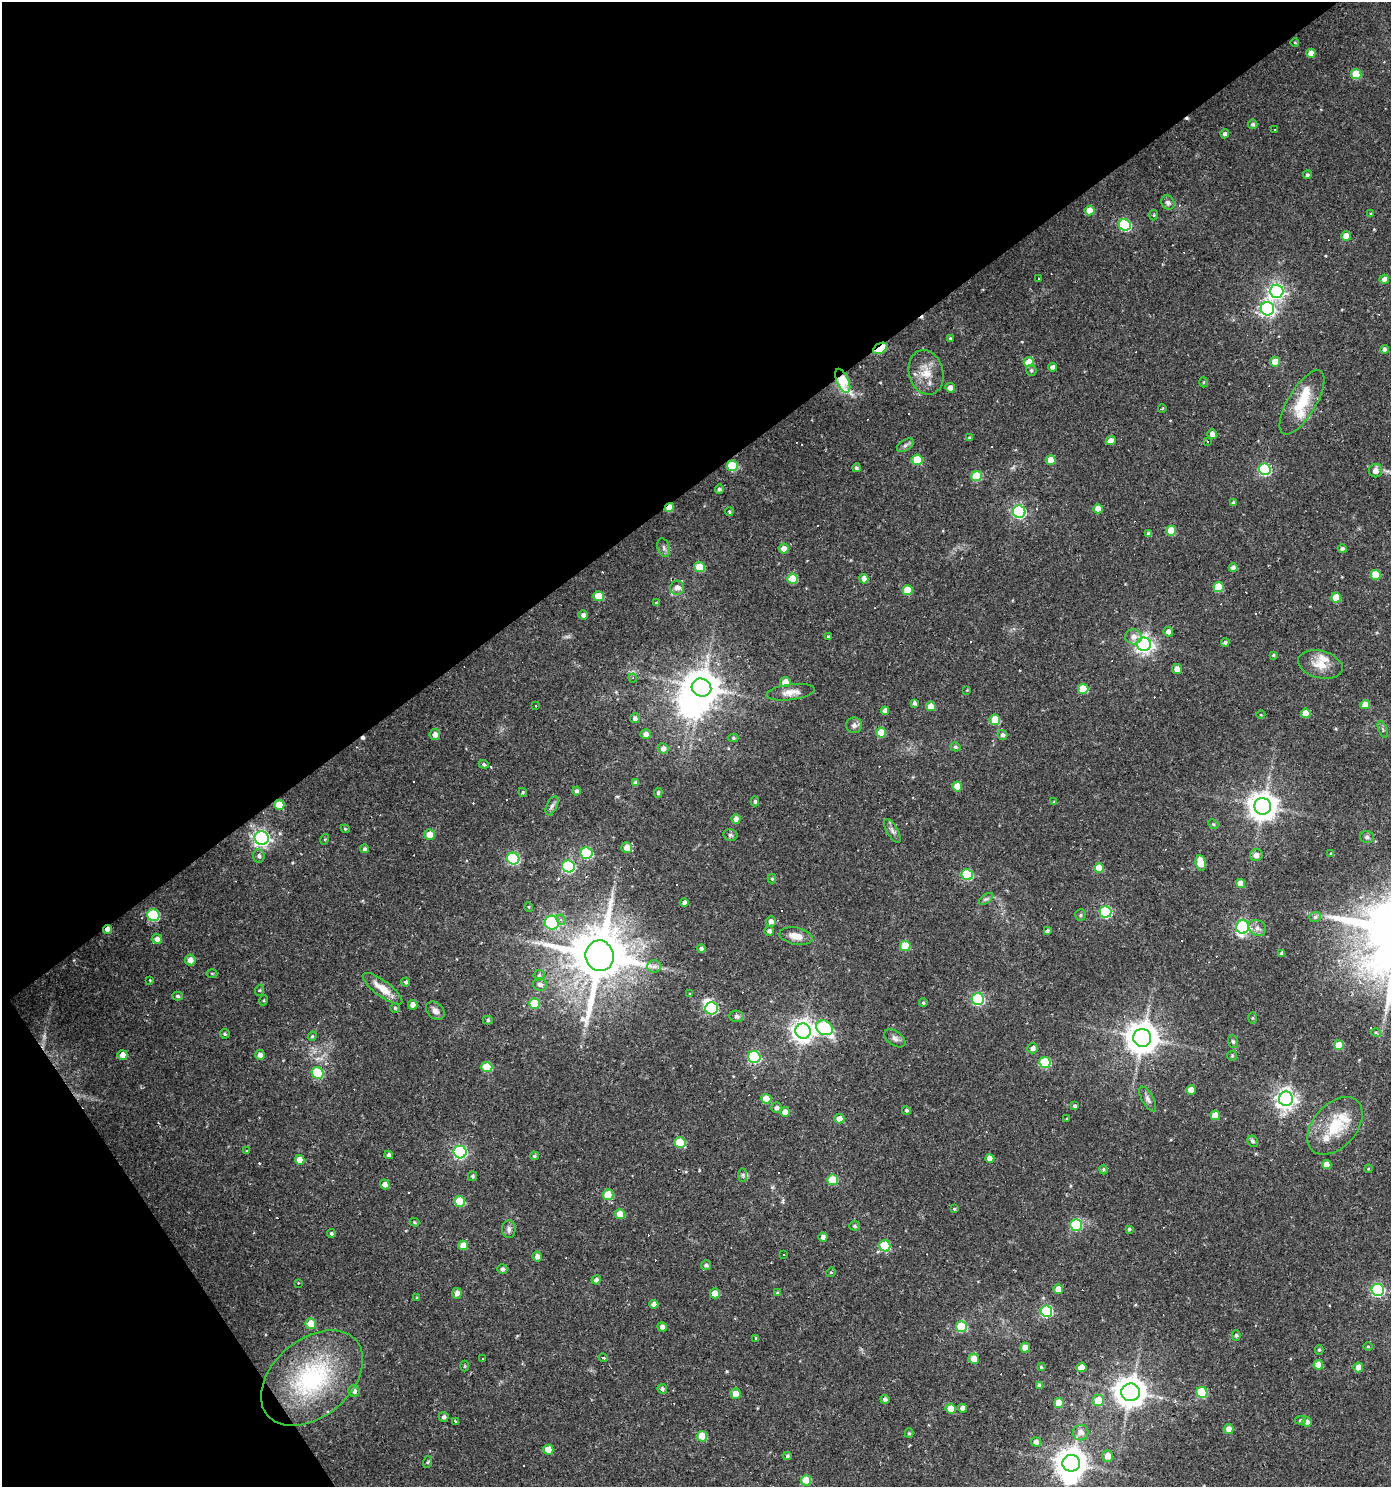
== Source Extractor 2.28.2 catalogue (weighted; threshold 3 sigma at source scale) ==
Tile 5 of 4 x 4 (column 1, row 2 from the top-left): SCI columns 124-1512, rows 2970-4454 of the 5866 x 5938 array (HDU 1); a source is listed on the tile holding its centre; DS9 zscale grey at full resolution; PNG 1393 x 1489 px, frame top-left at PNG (2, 2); each listed source drawn as its Kron ellipse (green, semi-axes under 4 px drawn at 4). Shown black and unused: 37% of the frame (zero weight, under 2 of 3 exposures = <1% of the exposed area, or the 3 px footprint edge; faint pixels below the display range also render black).
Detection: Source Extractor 2.28.2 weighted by HDU 2 'WHT'; one run over the whole footprint, this tile lists its part. Background 0.0261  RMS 0.0044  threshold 0.0196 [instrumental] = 3 sigma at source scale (4.5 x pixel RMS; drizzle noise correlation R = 1.50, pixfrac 1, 0.0396/0.0396 arcsec/px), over >= 5 px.
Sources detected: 352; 3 inside a brighter object's white glare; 57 cosmic-ray / hot-pixel residue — neither listed nor drawn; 4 inside a brighter listed object's ellipse — not listed separately; the other 288 listed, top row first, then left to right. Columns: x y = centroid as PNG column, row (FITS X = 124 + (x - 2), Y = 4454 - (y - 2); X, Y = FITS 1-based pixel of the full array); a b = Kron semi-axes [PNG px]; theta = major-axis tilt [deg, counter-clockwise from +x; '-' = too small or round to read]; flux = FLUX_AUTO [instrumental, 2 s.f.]
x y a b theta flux
1295 43 4 3 - 0.37
1311 53 4 4 - 3.6
1356 74 5 5 - 13
1253 124 5 4 - 0.95
1275 130 2 2 - 0.39
1225 134 4 4 - 1.3
1307 175 4 4 - 0.99
1168 203 7 6 - 1.4
1090 210 5 5 - 6.8
1371 214 4 3 - 0.45
1154 215 5 3 - 0.41
1125 225 6 5 - 42
1346 236 5 4 - 4.9
1038 278 3 3 - 2
1384 279 5 4 - 2.9
1277 291 7 6 - 130
1267 309 7 6 - 110
950 339 3 3 - 0.75
880 348 8 5 28 25
1384 349 4 4 - 1.5
1029 362 5 5 - 7.5
1275 362 5 4 - 5.7
1053 367 4 4 - 2.3
1031 370 5 5 - 0.73
926 372 23 17 -75 8.2
843 381 13 6 -66 21
1203 382 5 3 - 0.4
950 388 5 4 - 2.9
1302 402 36 14 59 15
1162 409 4 2 - 0.4
1212 434 5 4 - 2.5
970 438 4 3 - 0.62
1111 441 5 4 - 3.1
1208 442 3 2 - 0.36
905 445 9 5 33 1.2
917 460 5 5 - 14
1051 460 5 5 - 4.3
732 466 5 5 - 17
857 468 4 4 - 0.83
1265 469 6 5 - 52
1375 471 7 6 - 2.7
976 476 5 5 - 15
719 489 4 4 - 1
1233 502 4 4 - 0.71
669 508 5 4 - 7
1098 509 5 4 - 4.6
729 512 4 4 - 0.67
1019 512 6 6 - 72
1171 531 5 5 - 9.6
1149 534 4 4 - 1.5
664 548 9 6 -72 1.3
784 548 5 5 - 3
1342 549 4 4 - 1
699 567 5 5 - 13
1233 568 4 4 - 1.9
1376 575 5 5 - 10
792 579 5 5 - 11
864 579 5 4 - 2.7
1218 587 5 5 - 13
677 588 7 7 - 2.6
908 590 5 5 - 9.8
598 596 5 5 - 10
1336 598 5 5 - 8.4
656 603 3 3 - 0.33
583 615 5 4 - 1.6
1168 632 5 4 - 2.1
828 637 4 4 - 0.69
1133 637 8 7 - 2.5
1225 642 4 4 - 1
1144 644 7 6 - 180
1273 655 4 3 - 0.53
1320 664 23 13 -14 7.1
1177 669 5 5 - 2.9
633 678 4 4 - 0.53
785 682 5 5 - 5.3
701 688 10 8 -24 880
1083 689 5 5 - 12
967 690 4 4 - 0.31
791 692 24 8 7 4.1
914 703 4 3 - 1.2
1365 704 5 5 - 4.4
535 706 3 3 - 1.3
931 706 5 4 - 5.2
885 711 4 4 - 2.2
1306 713 5 5 - 7.7
1261 715 4 3 - 0.3
635 718 5 5 - 1.3
995 720 5 5 - 11
854 725 8 8 - 1.6
1383 729 9 3 -69 0.65
881 733 5 5 - 7.8
646 734 5 5 - 2.2
435 735 5 5 - 2.5
1003 735 5 4 - 1.3
733 738 5 4 - 0.67
955 747 5 4 - 0.71
663 748 5 5 - 2.2
484 764 5 4 - 0.65
636 783 4 4 - 1.6
957 786 5 5 - 7.3
576 791 4 4 - 1
523 792 4 4 - 0.58
658 793 5 4 - 0.74
755 801 5 4 - 0.81
1054 802 4 4 - 0.43
279 805 5 5 - 8.1
552 806 10 5 65 1.4
1263 806 8 8 - 540
736 819 5 4 - 2.4
1213 824 5 4 - 0.55
345 829 4 4 - 0.56
892 831 13 5 -59 1.7
429 834 5 5 - 5.2
730 835 7 5 -12 0.95
1367 837 7 5 -14 1.1
262 838 7 6 - 160
325 839 5 3 - 0.39
627 848 5 5 - 4
364 849 4 4 - 0.98
587 853 6 5 - 35
1331 853 4 3 - 0.39
1256 855 6 6 - 2.4
259 856 6 6 - 1.2
513 859 6 6 - 51
1201 863 8 5 -80 10
568 866 6 6 - 49
1099 868 5 5 - 10
967 875 6 5 - 34
772 879 5 4 - 0.53
1241 883 5 4 - 4.9
986 899 8 4 35 0.98
684 903 4 4 - 1.6
529 907 5 3 - 0.33
1105 912 6 6 - 45
153 915 6 5 - 32
1080 915 6 5 - 0.73
1315 917 6 5 - 1
561 920 5 4 - 1.3
771 921 5 5 - 2.2
552 923 7 7 - 54
1243 927 7 6 - 78
1257 928 9 7 -34 2
108 929 5 4 - 2.8
769 931 5 4 - 1.5
1047 931 4 3 - 0.91
796 936 16 8 -10 4.4
157 939 5 5 - 2.1
905 946 5 5 - 13
701 949 4 4 - 1.4
1282 953 4 3 - 1.3
600 956 15 14 - 3100
190 960 5 5 - 2.7
654 966 7 6 - 1.4
212 973 5 3 - 0.43
539 975 6 5 - 0.77
150 980 3 3 - 0.34
406 982 4 4 - 0.76
540 984 7 6 - 1.8
382 989 24 8 -37 7.2
260 990 5 3 - 0.43
690 994 4 4 - 0.41
177 996 5 4 - 0.85
978 999 6 6 - 52
264 1000 5 3 - 0.44
534 1003 5 5 - 13
923 1003 4 3 - 0.59
413 1005 5 4 - 3
395 1008 4 4 - 0.61
711 1008 6 6 - 40
435 1011 10 7 -42 2.1
737 1016 7 5 -2 1
1252 1018 6 4 90 0.47
488 1020 5 4 - 0.74
824 1028 9 7 -30 47
803 1031 8 7 - 300
1376 1033 5 3 - 0.4
225 1034 5 4 - 0.65
312 1036 5 4 - 0.61
895 1038 12 7 -35 1.8
1142 1038 9 9 - 720
1233 1042 6 5 - 0.84
1339 1045 5 5 - 8.4
1033 1048 5 5 - 1.9
122 1055 5 5 - 2.7
260 1055 5 5 - 2.1
1232 1056 5 5 - 0.52
754 1057 6 6 - 49
1045 1062 6 5 - 30
487 1067 5 5 - 12
318 1073 6 5 - 25
1191 1090 4 4 - 4.7
766 1099 5 5 - 5.2
1148 1099 14 5 -61 1.6
1286 1099 7 7 - 240
1075 1106 3 3 - 0.75
776 1108 5 5 - 1.3
906 1110 4 4 - 0.73
785 1112 5 5 - 3.6
1215 1115 5 4 - 5.7
839 1119 5 5 - 3.9
1067 1119 3 3 - 0.39
1335 1126 33 21 48 19
1252 1141 6 5 - 1
680 1142 5 5 - 14
247 1151 3 2 - 0.41
460 1152 6 6 - 65
389 1155 4 4 - 1.1
534 1156 4 3 - 0.65
990 1158 4 4 - 3.6
300 1160 5 4 - 4.9
1327 1165 5 4 - 4.8
1368 1169 4 3 - 0.41
1103 1170 5 4 - 0.62
743 1175 7 4 90 0.84
472 1176 5 4 - 0.83
833 1180 5 5 - 14
385 1184 5 4 - 2.8
608 1195 5 5 - 11
459 1201 5 5 - 11
954 1209 4 3 - 0.52
620 1214 5 5 - 7.4
415 1222 5 4 - 0.55
1076 1225 6 5 - 33
854 1226 5 5 - 0.83
509 1229 9 7 -87 1.6
1129 1229 3 3 - 0.65
331 1233 4 4 - 0.71
823 1237 4 4 - 1.9
463 1245 5 4 - 6.1
885 1246 5 5 - 23
783 1255 3 3 - 0.81
537 1257 5 5 - 2
706 1265 5 5 - 1
502 1269 5 5 - 1.2
831 1272 5 4 - 0.41
596 1280 4 4 - 1.7
298 1283 3 3 - 0.39
1058 1289 5 4 - 4.5
1378 1290 6 6 - 63
457 1293 5 4 - 2.8
715 1293 5 5 - 5.2
777 1293 4 4 - 0.55
417 1298 4 3 - 0.43
654 1304 4 4 - 2.4
1046 1311 6 6 - 45
311 1324 5 5 - 7
662 1327 5 4 - 2.3
961 1327 5 5 - 24
1236 1335 5 4 - 0.8
756 1338 4 4 - 0.57
1368 1347 4 3 - 0.44
1025 1348 5 4 - 4.9
1319 1350 4 4 - 0.6
483 1358 3 3 - 3.8
603 1358 4 3 - 0.54
974 1359 5 5 - 4.6
1318 1365 5 5 - 4.9
465 1366 5 3 - 0.42
1041 1367 4 4 - 0.47
1081 1367 5 5 - 4.9
1358 1367 5 5 - 4.3
312 1378 58 38 40 57
1039 1385 4 4 - 1.3
662 1389 5 4 - 1.3
354 1391 6 5 - 1.7
1130 1392 9 8 - 680
1202 1392 5 5 - 22
736 1394 5 5 - 5.2
885 1399 4 4 - 1.2
1098 1400 6 5 - 8.4
1059 1403 5 5 - 6.8
962 1408 4 4 - 2
951 1409 5 5 - 4.6
444 1417 5 5 - 1.3
1301 1420 5 4 - 0.74
455 1422 3 3 - 1.6
1307 1422 5 5 - 1.8
1229 1429 5 5 - 3.2
909 1433 5 4 - 0.64
1081 1433 8 7 - 2.7
702 1436 5 5 - 8.6
1036 1442 5 4 - 2.4
548 1450 5 5 - 6.2
787 1456 4 4 - 0.87
1108 1456 6 5 - 3.7
428 1462 6 4 71 0.53
1071 1463 9 8 - 640
806 1480 5 5 - 10
Overlapping masked pixels (flux is a lower limit): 4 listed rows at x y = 880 348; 843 381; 669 508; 108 929